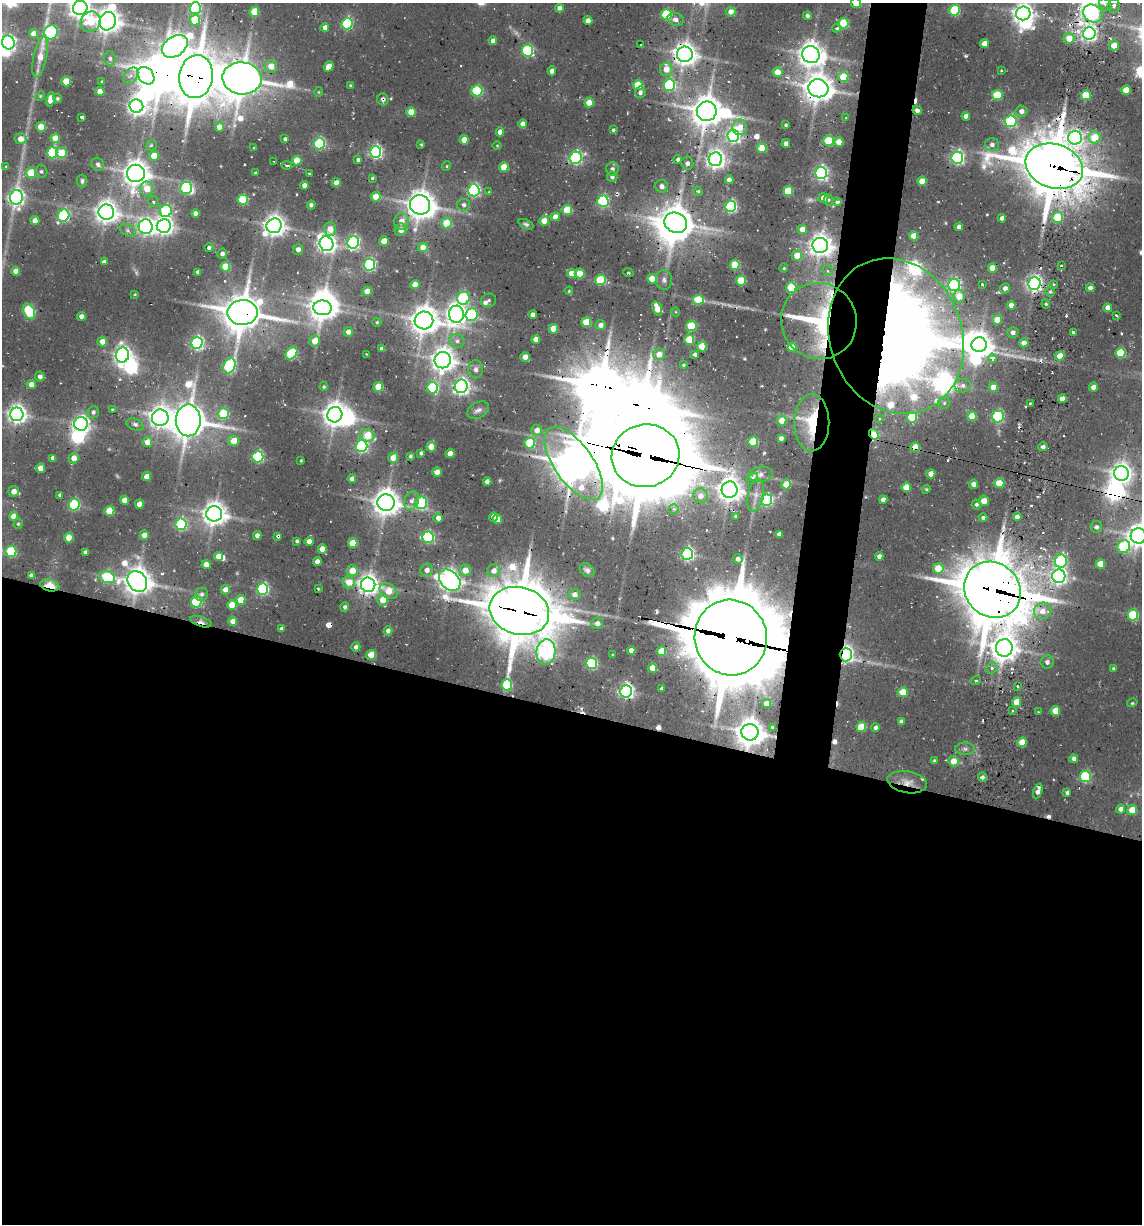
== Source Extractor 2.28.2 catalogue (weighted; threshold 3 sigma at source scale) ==
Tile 14 of 4 x 4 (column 2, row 4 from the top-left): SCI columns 1380-2519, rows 79-1300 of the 5108 x 4966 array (HDU 1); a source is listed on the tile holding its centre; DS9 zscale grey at full resolution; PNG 1144 x 1226 px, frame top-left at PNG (2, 3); each listed source drawn as its Kron ellipse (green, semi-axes under 4 px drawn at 4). Shown black and unused: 45% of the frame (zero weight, under 2 of 3 exposures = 7% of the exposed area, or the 3 px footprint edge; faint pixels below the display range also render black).
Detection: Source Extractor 2.28.2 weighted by HDU 2 'WHT'; one run over the whole footprint, this tile lists its part. Background 0.104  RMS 0.0096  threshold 0.0432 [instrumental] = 3 sigma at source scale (4.5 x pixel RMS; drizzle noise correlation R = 1.50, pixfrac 1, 0.05/0.05 arcsec/px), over >= 5 px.
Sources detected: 513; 5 too faint to see at this stretch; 21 inside a brighter object's white glare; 20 cosmic-ray / hot-pixel residue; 2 long thin detections or spike segments (spike, bleed or trail) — neither listed nor drawn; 10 inside a brighter listed object's ellipse — not listed separately; the other 455 listed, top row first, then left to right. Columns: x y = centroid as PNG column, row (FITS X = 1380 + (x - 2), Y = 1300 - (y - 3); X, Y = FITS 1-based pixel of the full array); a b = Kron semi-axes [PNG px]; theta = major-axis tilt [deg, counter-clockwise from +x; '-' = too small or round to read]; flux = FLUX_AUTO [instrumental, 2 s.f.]
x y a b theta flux
856 3 5 5 - 21
1105 5 7 5 -51 3.7
1114 6 7 6 - 3.9
80 8 7 7 - 620
195 8 6 5 - 130
559 8 4 4 - 4.7
954 10 5 5 - 60
254 12 5 5 - 27
731 12 5 5 - 7.2
1023 13 7 7 - 610
1093 13 10 8 -30 120
666 15 5 5 - 70
807 16 4 4 - 2.7
675 19 8 6 -19 4.5
195 20 5 5 - 42
588 20 4 4 - 5.3
108 21 9 8 - 990
90 22 11 9 46 27
843 23 5 5 - 49
347 24 5 5 - 120
325 27 4 4 - 4.5
836 28 4 3 - 3.3
51 32 7 6 - 140
33 34 4 4 - 9.1
1089 34 6 6 - 310
1069 38 5 5 - 14
493 41 4 4 - 5.8
8 43 7 6 - 200
985 44 4 4 - 10
641 45 3 2 - 0.88
1114 45 5 5 - 15
175 46 14 9 34 580
527 51 6 5 - 100
685 54 8 7 - 860
811 55 9 8 - 1000
40 57 21 6 78 14
110 59 7 6 - 3
271 66 6 6 - 12
329 67 5 4 - 14
666 69 7 6 - 12
552 71 4 4 - 6.1
1001 71 3 2 - 0.67
777 72 5 5 - 13
131 76 9 6 49 3.9
146 76 10 7 -48 260
196 76 21 17 80 3300
843 77 5 5 - 26
242 78 19 16 -5 2100
66 81 5 4 - 23
102 82 4 3 - 1.6
350 85 3 3 - 0.98
638 85 5 5 - 40
669 85 6 6 - 110
818 88 10 9 - 1300
1126 90 5 4 - 17
100 91 4 4 - 9
477 91 5 5 - 71
318 92 5 3 - 0.82
640 92 6 5 - 3.3
997 95 5 5 - 43
1086 95 5 4 - 39
40 96 5 4 - 1
57 98 4 4 - 1.5
50 99 7 4 78 13
383 99 6 5 - 2.9
589 103 5 4 - 21
136 106 7 6 - 490
917 110 5 4 - 3.9
707 111 10 10 - 1600
1021 111 6 5 - 4.9
411 112 4 4 - 15
966 116 4 4 - 4.4
82 117 3 3 - 7.7
846 117 3 3 - 0.76
1011 121 6 5 - 130
523 124 4 4 - 6.2
786 125 3 3 - 1.1
41 127 5 4 - 23
219 127 4 4 - 10
740 127 8 7 - 11
613 130 3 3 - 1.4
500 132 4 4 - 7.8
733 136 6 6 - 230
1095 137 6 6 - 24
55 138 4 4 - 15
1075 138 7 6 - 220
21 139 6 5 - 9.6
285 139 4 4 - 2
464 140 4 4 - 15
828 141 5 5 - 36
839 142 4 4 - 13
786 143 4 4 - 4.6
319 144 5 5 - 130
151 145 6 5 - 1.5
421 145 4 3 - 1.1
497 145 5 3 - 0.79
992 145 7 6 - 3.7
254 148 4 2 - 0.64
762 148 5 5 - 26
376 152 6 5 - 190
52 153 5 5 - 83
62 153 5 5 - 23
154 156 5 5 - 16
576 158 6 6 - 160
957 158 6 6 - 210
678 159 4 4 - 2.6
715 159 7 6 - 520
297 160 5 4 - 22
358 160 3 3 - 2.1
274 161 3 2 - 1.2
687 163 6 6 - 3.9
98 164 7 6 - 3.2
287 165 5 3 - 1.7
6 166 4 3 - 1.2
447 166 4 4 - 1
1054 166 29 22 -18 4500
504 167 5 5 - 18
612 169 7 6 - 3
41 171 6 6 - 2
31 173 5 5 - 41
136 173 9 8 - 1100
255 173 3 3 - 1.5
309 173 3 2 - 1.1
821 173 6 6 - 230
612 177 5 5 - 2.8
372 178 4 3 - 1.3
729 180 4 4 - 6.2
82 181 6 5 - 2.3
922 181 5 4 - 20
336 183 4 4 - 8.9
304 185 4 4 - 6
662 186 6 6 - 4.3
186 188 6 6 - 88
147 189 7 6 - 16
474 190 6 5 - 170
698 191 5 4 - 1.4
788 191 5 5 - 39
489 192 4 4 - 1.4
16 197 7 6 - 330
376 197 5 5 - 17
823 198 5 4 - 7.8
243 200 5 5 - 52
828 200 5 5 - 1.5
603 201 6 5 - 130
153 202 5 5 - 2.4
837 202 4 3 - 6.9
311 205 4 3 - 1.9
420 205 10 9 - 1200
464 205 6 6 - 3.1
731 206 5 5 - 140
567 210 5 5 - 34
166 211 6 6 - 80
106 212 8 7 - 800
196 213 4 4 - 5.4
64 216 6 5 - 130
555 217 4 4 - 9.7
1058 217 5 5 - 33
1002 218 4 4 - 4.6
35 221 4 4 - 9.2
402 221 8 7 - 8.6
544 221 5 5 - 14
446 223 5 5 - 28
676 223 12 10 -30 1700
526 224 8 4 -25 2.1
164 226 7 7 - 470
274 226 8 7 - 740
146 227 7 7 - 330
959 227 4 4 - 3.8
330 229 7 5 -90 9.7
802 229 5 5 - 12
128 230 8 5 -29 2.8
401 230 6 6 - 6.8
913 236 4 4 - 10
384 241 5 5 - 14
353 242 6 5 - 170
326 244 7 6 - 490
820 245 8 7 - 810
423 247 5 5 - 11
209 248 5 4 - 2.1
298 249 5 5 - 4.7
222 254 5 4 - 3.9
797 255 5 5 - 15
104 262 4 4 - 4
369 265 6 5 - 140
735 265 5 5 - 41
1061 265 3 2 - 1
225 267 5 4 - 29
784 268 4 3 - 1.2
992 268 4 4 - 14
16 271 4 4 - 7.6
828 271 5 5 - 2.2
198 272 4 4 - 3.5
572 273 4 4 - 14
580 273 5 5 - 19
628 273 5 2 - 1
652 279 5 4 - 24
600 280 5 5 - 62
664 280 10 8 -83 3.7
741 281 5 5 - 37
415 284 4 4 - 11
982 284 3 3 - 1.9
1034 284 6 6 - 330
1053 284 4 3 - 1.7
954 285 6 6 - 160
791 287 5 5 - 54
1005 288 5 5 - 5
1090 288 4 4 - 4.6
367 291 4 4 - 14
569 291 4 3 - 0.94
1050 292 5 4 - 1.6
135 294 4 3 - 0.84
959 296 6 5 - 14
463 298 6 6 - 90
489 300 8 6 20 3
698 300 5 5 - 44
1046 304 4 4 - 1.3
1011 305 4 4 - 7.7
323 308 9 7 -5 950
1108 308 4 4 - 9
657 309 7 4 -69 14
29 311 8 5 -61 75
243 312 15 12 1 2400
676 312 4 3 - 0.75
456 314 8 7 - 620
471 315 6 6 - 87
533 315 4 4 - 5
1116 315 3 3 - 2.3
81 316 4 4 - 6.2
424 320 9 9 - 1200
997 320 5 5 - 14
819 321 38 37 - 130
377 322 4 4 - 1.3
586 322 5 5 - 24
600 325 5 5 - 5.4
691 326 5 5 - 38
553 329 5 4 - 19
348 332 5 4 - 5.1
1013 332 5 5 - 3.6
1073 332 3 3 - 1.5
896 336 79 66 -69 1800
536 339 4 4 - 7.4
689 340 5 5 - 38
102 341 5 5 - 7.1
315 341 6 5 - 15
457 341 7 7 - 3.6
197 343 6 5 - 190
1024 343 4 4 - 8.7
979 345 8 7 - 940
702 346 5 5 - 24
792 347 4 4 - 13
382 349 4 4 - 3.7
291 353 7 5 40 75
1121 353 5 5 - 51
366 354 3 2 - 1.8
659 354 6 6 - 9.7
695 354 4 3 - 2.1
122 355 7 6 - 440
1060 356 5 4 - 14
525 357 5 4 - 11
992 358 5 3 - 71
443 360 8 8 - 850
683 365 4 3 - 1.2
229 366 8 5 66 140
476 369 9 7 88 4.4
40 376 5 4 - 4.1
31 384 5 4 - 7.2
461 386 7 6 - 330
963 386 8 7 - 3.6
324 387 4 3 - 1.2
378 387 5 4 - 26
993 387 4 4 - 12
1093 387 4 4 - 7.2
433 388 6 5 - 70
1062 399 4 4 - 9.1
944 403 6 6 - 1.9
1030 403 3 2 - 1.4
112 409 4 3 - 1.1
478 410 11 8 27 4.7
93 412 6 5 - 2.6
17 414 7 6 - 510
223 414 5 5 - 59
335 415 8 7 - 970
972 416 5 4 - 22
998 416 6 6 - 120
912 417 5 5 - 56
160 418 8 8 - 600
879 419 3 2 - 0.78
188 420 16 12 89 2100
782 421 5 5 - 13
812 423 28 17 89 51
81 424 7 7 - 340
135 425 9 5 -21 2.7
537 430 5 5 - 8.8
874 434 5 4 - 23
367 435 7 6 - 26
781 438 4 4 - 2.8
234 441 5 5 - 16
147 442 5 5 - 12
753 442 5 5 - 42
530 443 5 5 - 61
362 446 6 5 - 150
431 447 5 4 - 16
915 447 4 4 - 22
1043 447 4 4 - 3
421 453 4 3 - 2.1
450 454 4 4 - 11
410 456 3 3 - 1.8
645 456 34 31 12 8600
258 457 5 5 - 120
53 458 4 4 - 3.7
74 458 5 5 - 7.8
393 458 5 5 - 13
301 461 3 2 - 0.92
574 463 43 19 -55 2400
40 468 5 4 - 11
437 472 4 4 - 9.1
1121 473 7 7 - 630
761 474 12 7 7 4.6
931 474 4 4 - 10
147 476 5 4 - 7.4
752 478 6 4 45 7
352 479 4 4 - 4
487 481 4 4 - 5.4
999 483 5 5 - 27
786 484 5 4 - 17
974 484 4 4 - 4.4
906 487 5 4 - 22
926 489 4 4 - 1
730 490 8 8 - 950
14 491 5 5 - 7.4
60 495 4 3 - 2.2
756 495 16 8 78 7.1
700 496 7 7 - 7.3
124 500 4 4 - 10
767 500 6 5 - 110
883 500 4 4 - 4.5
412 501 9 7 69 4.6
984 501 5 5 - 9.4
386 503 8 8 - 1200
421 503 6 6 - 82
139 504 5 4 - 9.5
976 504 5 5 - 2.1
74 505 5 5 - 99
674 509 5 4 - 3.1
109 511 5 5 - 29
214 514 8 7 - 970
13 516 5 4 - 11
735 516 3 3 - 1.1
493 517 5 4 - 6.4
1017 517 4 4 - 6.5
438 518 5 4 - 6.1
983 518 4 4 - 2.4
498 519 5 4 - 9.7
18 524 5 4 - 1.4
181 524 6 5 - 130
1096 527 6 6 - 3
779 534 4 4 - 5.6
144 535 5 4 - 6.6
257 535 4 4 - 4.7
278 536 3 3 - 1.4
1138 536 7 7 - 780
428 537 6 5 - 110
69 538 5 4 - 18
297 541 3 3 - 1.8
309 541 4 4 - 6.9
353 543 5 4 - 24
1124 547 6 6 - 81
322 549 4 4 - 11
11 551 5 5 - 70
86 552 4 4 - 3.1
687 554 6 5 - 180
879 556 4 4 - 5.2
218 557 4 4 - 11
738 559 5 4 - 3.5
1061 561 6 6 - 120
317 562 4 4 - 5.3
1100 564 5 4 - 16
206 565 4 4 - 9.6
938 568 5 5 - 24
427 570 6 6 - 6.2
465 570 6 5 - 12
587 570 8 6 -40 3.5
352 571 5 5 - 16
494 571 7 6 - 7.2
31 575 4 4 - 2
1059 576 6 6 - 350
107 577 8 5 -15 72
450 580 12 9 -43 740
137 582 11 9 -54 1200
349 582 6 6 - 14
50 585 10 6 -12 24
368 585 7 7 - 620
263 589 6 5 - 140
318 589 3 2 - 0.98
225 590 5 4 - 7.3
992 590 30 27 -42 5100
388 591 9 6 -35 17
202 594 6 6 - 2.9
575 594 6 5 - 6.2
241 600 5 4 - 15
383 600 6 5 - 13
196 602 5 5 - 68
232 605 5 5 - 21
345 607 5 4 - 2.9
519 611 30 23 -15 4500
1043 611 9 8 - 9.6
1133 615 5 5 - 67
233 621 4 4 - 8.7
201 622 11 5 -18 3.9
597 623 6 5 - 5.3
281 628 4 3 - 1.9
388 631 4 4 - 4.5
731 638 38 36 -74 12000
356 647 4 4 - 2.9
1004 648 9 8 - 1000
631 650 4 4 - 7.1
661 651 5 5 - 20
546 652 12 9 83 240
846 654 7 6 - 230
371 655 5 5 - 21
613 655 3 3 - 0.76
1047 662 6 6 - 3.3
592 663 5 5 - 100
652 668 5 4 - 17
992 668 6 5 - 2.6
1113 668 4 4 - 1.2
976 680 5 3 - 0.96
507 685 6 5 - 58
1017 686 3 3 - 1.2
662 689 3 3 - 1.7
626 691 6 6 - 290
903 692 5 5 - 27
1016 702 5 4 - 21
1132 703 5 3 - 1.1
766 704 4 4 - 6.6
1012 711 3 3 - 1.2
1055 711 5 5 - 17
1038 712 3 3 - 0.73
901 721 4 4 - 2.1
861 727 5 5 - 30
773 728 3 3 - 7.6
875 728 4 4 - 3.1
750 732 8 8 - 1200
1022 742 5 4 - 21
965 749 10 6 -1 3.1
1074 759 4 4 - 4.3
934 761 4 3 - 2
953 761 5 5 - 14
1085 776 6 5 - 76
982 777 4 4 - 2.8
907 782 20 11 -10 10
1038 791 8 4 69 5.1
1067 793 4 3 - 2
1121 809 4 4 - 5.4
1132 810 5 4 - 21
Overlapping masked pixels (flux is a lower limit): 32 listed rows (the first 20) at x y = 1093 13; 1089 34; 527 51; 685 54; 196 76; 383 99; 707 111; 1054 166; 676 223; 820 245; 1034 284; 243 312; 456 314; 819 321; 896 336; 461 386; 812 423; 874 434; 367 435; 915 447
Isophote crosses this tile's border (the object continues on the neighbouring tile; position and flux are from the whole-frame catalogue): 6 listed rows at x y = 856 3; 80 8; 195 8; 1023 13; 8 43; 1138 536